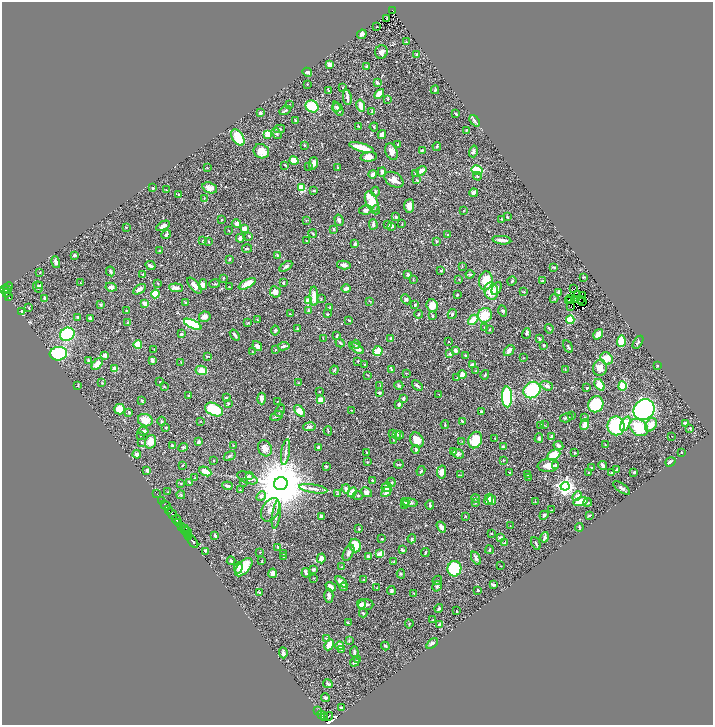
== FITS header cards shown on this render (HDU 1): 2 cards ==
NAXIS1  =                 1421
NAXIS2  =                 1445

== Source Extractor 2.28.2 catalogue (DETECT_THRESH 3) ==
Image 1421 x 1445 px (HDU 1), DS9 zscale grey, zoomed out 1/2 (1 PNG px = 2 x 2 image px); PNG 715 x 727 px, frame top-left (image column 1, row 1445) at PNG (2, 2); each listed source drawn as its Kron ellipse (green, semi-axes under 4 px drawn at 4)
Background 0.552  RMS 0.021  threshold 0.0632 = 3 sigma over >= 5 px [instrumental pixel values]
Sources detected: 587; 37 cannot appear on this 1/2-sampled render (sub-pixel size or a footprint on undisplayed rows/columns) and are neither listed nor drawn; of the other 550, the 500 brightest by FLUX_AUTO listed and drawn (50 fainter detections omitted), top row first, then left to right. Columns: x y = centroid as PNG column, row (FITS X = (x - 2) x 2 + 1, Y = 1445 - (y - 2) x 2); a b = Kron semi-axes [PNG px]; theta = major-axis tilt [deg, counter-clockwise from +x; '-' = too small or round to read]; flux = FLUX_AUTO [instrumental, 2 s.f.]
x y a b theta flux
392 11 3 2 - 110
387 18 3 2 - 3.1
377 27 2 2 - 3.7
362 34 5 4 - 9.5
406 42 3 2 - 3.1
381 52 7 6 - 16
417 54 4 3 - 5.6
330 64 4 4 - 17
367 67 3 2 - 6.2
307 72 5 3 - 11
377 83 4 3 - 7.3
307 84 2 2 - 1.9
343 87 3 2 - 2
435 90 4 3 - 5.1
329 91 3 3 - 3
379 94 6 3 46 62
347 97 8 2 -82 20
388 99 3 2 - 2.3
289 104 2 2 - 2.4
361 105 6 3 -76 33
312 106 7 5 -29 100
336 107 4 3 - 6.8
338 109 8 4 -62 16
285 110 6 3 29 4.9
372 111 4 2 - 3.3
260 113 2 2 - 12
456 114 4 2 - 4.5
296 121 3 2 - 5.6
475 121 6 4 -50 8.1
358 126 3 2 - 2.3
374 127 4 3 - 4.1
279 129 6 4 10 6
466 130 2 2 - 4.3
276 133 6 3 -57 8.6
268 134 4 3 - 64
382 134 4 3 - 26
238 138 9 5 -56 72
398 144 2 2 - 3.4
304 145 2 2 - 3
437 146 4 2 - 3.9
361 147 12 4 -16 69
422 150 3 2 - 4.3
261 151 8 7 - 44
473 151 6 4 75 8.6
391 152 9 6 -67 21
369 157 8 4 6 30
294 160 5 4 - 47
313 163 6 4 78 19
285 165 3 1 - 2.9
309 166 3 3 - 2.3
207 168 3 2 - 2.4
338 168 4 3 - 3.6
477 170 6 4 -11 110
421 171 5 3 - 25
382 172 5 3 - 9
415 173 3 2 - 2.7
373 174 4 3 - 17
477 176 4 4 - 5.2
394 180 10 7 -30 31
417 180 4 3 - 4.3
153 188 3 3 - 4.2
210 188 8 5 -18 29
302 188 4 4 - 81
166 190 3 2 - 2.2
314 190 3 2 - 4.1
375 192 5 3 - 6.1
474 193 4 3 - 27
179 194 3 2 - 2
204 198 3 2 - 1.8
372 201 11 6 -69 91
409 206 7 5 87 24
366 210 7 4 9 13
376 210 4 3 - 5.7
464 210 2 2 - 3
396 217 4 4 - 5.1
507 217 3 2 - 3.3
501 219 3 2 - 2.8
221 220 3 2 - 2
339 220 6 3 -73 9.5
306 221 3 2 - 2.3
236 224 5 4 - 18
373 224 5 3 - 13
402 224 3 2 - 2.2
388 225 4 4 - 5.5
163 226 7 3 31 23
392 226 3 3 - 14
126 227 3 2 - 3.3
244 229 4 3 - 36
334 229 2 2 - 5.1
229 230 2 2 - 1.9
313 234 4 3 - 3.5
448 234 2 2 - 2
166 235 5 3 - 7.9
249 236 3 2 - 3.9
240 238 4 3 - 17
502 240 9 3 -6 26
203 241 4 3 - 3.7
307 241 3 2 - 2.7
436 241 4 3 - 4.9
209 242 3 2 - 3
355 244 3 2 - 13
247 249 5 2 - 4.4
159 251 3 2 - 7.1
74 255 4 3 - 7
277 255 4 3 - 2.4
229 259 3 2 - 2.8
56 262 6 3 -76 12
150 265 5 2 - 13
344 265 7 3 -12 17
286 266 7 3 33 9.3
462 266 3 2 - 2.4
554 267 3 2 - 2.8
110 271 5 3 - 6.7
441 271 3 2 - 4.4
40 273 2 2 - 2.6
143 274 3 2 - 2.6
470 274 4 2 - 6.3
408 275 3 2 - 8.6
584 277 4 2 - 4
223 278 3 2 - 3.3
413 279 3 2 - 2.2
459 279 3 2 - 2.5
486 281 9 7 82 66
512 281 5 2 - 5
542 281 3 2 - 2.7
80 283 3 2 - 2
158 283 3 2 - 2.2
283 283 3 2 - 5.3
214 284 5 3 - 4.6
247 284 9 4 28 44
40 285 4 3 - 3.5
203 285 5 4 - 23
194 286 9 4 -50 22
8 287 6 3 48 160
38 287 5 5 - 8.7
111 287 6 4 -10 16
229 287 4 2 - 2.1
176 288 7 3 -6 18
346 288 5 3 - 13
497 288 7 4 63 19
139 289 7 3 34 22
574 289 2 1 - 2.4
4 290 2 2 - 190
7 290 4 2 - 130
491 291 9 6 -76 65
524 291 4 3 - 3.2
275 292 6 5 - 23
559 292 3 3 - 13
7 293 4 1 - 110
155 294 4 3 - 96
577 294 3 1 - 2.3
457 295 2 2 - 5
8 296 4 2 - 63
314 296 10 4 -90 36
583 296 2 1 - 2.1
45 298 3 3 - 21
554 298 4 3 - 3.6
571 298 2 1 - 2.1
321 299 4 2 - 2.7
406 299 5 4 - 5.8
575 299 2 1 - 2.1
581 299 2 1 - 2.4
308 301 3 3 - 100
370 301 3 2 - 2.1
568 301 3 2 - 2.6
185 302 3 2 - 3.4
583 302 2 1 - 2
145 304 4 3 - 30
100 305 3 3 - 4.9
415 305 3 2 - 6.1
432 306 6 5 - 48
571 306 2 1 - 2.1
29 308 3 2 - 2.4
330 308 3 2 - 2.1
126 310 3 2 - 3.2
309 310 3 2 - 4.8
503 311 5 4 - 6.5
22 312 3 2 - 14
290 314 3 2 - 1.9
327 314 3 2 - 3.1
418 314 4 3 - 5.3
452 314 5 3 - 7
433 315 3 2 - 5.2
485 315 7 6 - 83
78 317 4 3 - 3.1
205 317 6 5 - 18
90 318 4 4 - 8
257 320 2 2 - 2
349 320 2 2 - 5.6
473 320 6 4 42 50
570 320 4 3 - 140
128 323 4 3 - 3.4
248 323 3 3 - 2.9
193 324 9 4 -25 340
484 327 3 2 - 2.5
297 329 3 2 - 2.5
549 329 4 2 - 4.3
275 330 5 4 - 4.7
489 330 2 2 - 2
526 333 5 3 - 6.6
67 334 7 6 - 220
181 334 2 2 - 12
598 334 6 4 56 35
235 335 6 3 -52 9.6
337 336 3 2 - 3.8
323 338 3 2 - 1.9
391 338 3 3 - 2.9
539 339 4 3 - 6.4
449 341 2 2 - 4.3
621 341 6 4 87 110
638 342 7 3 58 5.9
340 343 5 3 - 4.6
356 344 4 3 - 4.9
138 345 4 4 - 67
544 345 3 3 - 6.1
257 346 5 3 - 25
284 346 6 2 8 8.4
568 347 7 3 -61 5.5
357 348 8 3 -33 22
154 349 3 2 - 1.8
276 350 2 2 - 2.9
455 350 4 3 - 16
378 351 5 4 - 44
509 351 6 3 50 17
252 352 3 2 - 2
58 354 8 6 7 560
450 354 3 3 - 8.6
104 355 4 3 - 13
465 355 3 2 - 3.3
207 356 3 2 - 2.7
523 358 2 2 - 1.7
606 358 6 5 - 67
89 360 2 2 - 11
152 360 4 2 - 13
358 361 3 2 - 3.1
181 362 3 2 - 1.7
97 364 7 4 47 36
365 365 2 2 - 6.1
472 365 4 2 - 14
657 365 3 2 - 2.2
600 368 8 7 - 35
115 369 3 3 - 28
391 369 3 2 - 3.9
565 369 2 2 - 2.1
201 370 6 4 -10 34
334 370 4 3 - 4.6
476 371 3 2 - 2.6
406 373 4 2 - 1.8
462 374 4 3 - 25
368 375 3 2 - 2.3
485 375 5 2 - 4.5
457 378 2 2 - 2.1
160 382 3 2 - 2.4
102 383 3 2 - 2
298 383 2 2 - 1.9
399 385 4 4 - 6
600 385 6 4 -55 74
78 386 3 3 - 2.5
380 386 2 2 - 1.7
417 386 6 3 -43 7.6
547 386 6 4 -18 15
622 386 5 4 - 73
164 387 3 2 - 2.5
587 388 3 2 - 4.1
532 390 9 7 40 210
320 391 2 2 - 2
380 393 3 3 - 8
439 394 2 1 - 1.8
188 396 4 3 - 3.5
507 397 10 5 -88 340
226 398 3 2 - 9
262 399 6 3 -86 17
403 399 4 3 - 9.4
142 400 3 3 - 2.9
321 400 3 3 - 55
277 401 3 2 - 2.7
228 403 3 3 - 4.4
399 404 3 3 - 11
596 404 8 7 - 180
120 409 5 5 - 76
214 410 9 6 -26 130
351 410 2 2 - 2.6
644 410 11 10 - 1100
280 411 6 3 65 5.4
299 411 7 4 -51 34
481 411 2 2 - 5.8
129 412 3 2 - 4.3
277 416 7 3 26 7.5
572 416 2 2 - 2.1
585 417 3 2 - 2.9
566 418 6 2 15 8.4
145 420 7 6 - 49
162 421 4 3 - 6.8
462 421 4 2 - 3.9
200 422 3 2 - 1.7
686 423 4 2 - 15
445 424 4 2 - 3.2
625 424 8 4 64 72
540 425 4 2 - 2.3
544 425 3 2 - 2
585 425 5 3 - 41
651 425 7 5 57 51
616 426 9 8 - 240
166 427 2 2 - 5.5
309 427 6 4 9 8.7
639 428 10 7 -38 160
690 428 2 2 - 3.7
143 431 5 3 - 13
328 431 4 3 - 4.4
392 434 3 3 - 3.4
397 434 3 3 - 7.8
400 435 4 3 - 5.3
140 436 3 2 - 2.1
552 436 3 3 - 7.5
671 436 2 1 - 3.4
495 438 3 2 - 1.9
539 438 5 3 - 5.9
393 440 3 3 - 2.7
417 440 8 6 -54 42
475 440 8 6 66 100
462 441 3 2 - 1.7
150 442 7 5 71 43
199 442 3 2 - 9.4
142 443 3 3 - 4.4
605 444 2 1 - 1.7
233 445 2 2 - 2.1
558 445 5 3 - 9.5
172 446 3 3 - 5.2
183 447 5 3 - 4
319 447 3 2 - 10
503 447 4 3 - 7.1
265 448 8 6 -63 27
416 449 4 3 - 8.8
454 451 3 3 - 9.5
286 452 13 3 81 14
366 452 2 1 - 1.8
682 452 2 2 - 2
575 453 3 3 - 5.1
137 454 4 3 - 18
458 454 6 4 -25 9.2
554 455 7 5 27 86
230 456 6 3 34 5.9
503 460 3 2 - 1.7
213 461 3 2 - 3.5
367 462 3 2 - 2.4
670 462 5 3 - 9.2
399 464 5 2 - 3.9
182 465 3 2 - 2.3
556 465 3 3 - 7
603 465 5 3 - 26
326 466 3 2 - 3.8
548 466 10 6 3 43
592 467 3 2 - 3.1
617 469 3 2 - 4.7
147 471 3 3 - 12
205 471 6 3 -27 48
421 471 5 3 - 6.5
442 472 6 4 80 30
510 472 3 2 - 3.2
634 472 3 2 - 4.7
588 473 2 2 - 2.3
611 473 3 2 - 3.9
461 475 3 2 - 1.7
528 475 4 3 - 3.8
249 476 3 3 - 6.3
528 477 3 3 - 2.6
195 478 3 2 - 2.8
247 478 11 5 -22 23
372 480 3 3 - 5.2
189 482 4 3 - 5.8
243 482 2 2 - 2.1
391 482 5 4 - 5.6
181 483 2 2 - 2.1
281 484 7 6 - 32000
227 486 5 3 - 10
565 486 4 4 - 1600
387 487 5 5 - 55
622 488 10 4 -36 10
313 489 14 3 -9 17
346 489 4 3 - 10
240 490 3 2 - 2.9
168 492 3 3 - 2.7
352 492 5 4 - 45
366 492 6 4 -31 14
386 492 6 3 49 19
157 494 2 1 - 24
337 494 4 3 - 4
181 495 4 3 - 4.1
358 495 5 4 - 7.1
261 496 5 4 - 16
577 496 5 3 - 16
475 498 4 4 - 6
489 499 6 4 63 25
492 500 5 4 - 20
162 501 4 2 - 110
580 501 7 3 15 88
405 502 4 3 - 6.9
535 502 4 3 - 2.5
410 503 7 4 -9 8.5
475 503 3 3 - 3
588 503 4 3 - 5
405 504 4 2 - 3.7
166 505 5 2 - 430
430 505 4 2 - 6.3
168 509 2 2 - 230
270 510 13 8 61 33
551 510 2 2 - 1.8
172 514 6 2 -57 1100
276 515 14 4 82 17
544 515 5 4 - 7.5
589 515 3 1 - 3.6
321 516 3 3 - 9.1
466 516 3 2 - 2.5
176 519 4 2 - 370
178 523 4 1 - 200
181 526 2 2 - 220
510 526 2 2 - 1.7
441 527 6 3 -57 18
579 527 4 2 - 5.1
184 529 4 1 - 170
359 529 3 2 - 4.4
186 531 5 2 - 100
491 533 2 2 - 2.2
187 535 2 2 - 200
215 536 3 2 - 7.7
189 537 3 2 - 270
500 537 4 2 - 7.5
545 537 5 3 - 14
382 539 2 2 - 4.2
412 539 4 3 - 5.7
193 541 8 2 -55 860
504 543 3 2 - 2.5
536 543 7 2 -65 5.2
355 545 7 5 -75 74
278 547 3 2 - 3.5
402 550 4 2 - 4.8
489 550 4 2 - 6.1
205 551 3 2 - 6.7
260 552 2 2 - 2.3
283 553 2 2 - 2.8
348 553 9 4 62 13
425 553 4 2 - 4.3
380 554 4 3 - 40
283 557 2 2 - 2.1
368 557 4 3 - 13
321 558 5 3 - 16
476 558 7 3 -61 10
231 561 4 3 - 6.9
262 561 4 1 - 1.7
394 562 4 3 - 3.4
501 566 3 2 - 1.6
244 567 11 6 47 65
342 567 3 3 - 2.3
238 568 5 4 - 12
313 569 4 3 - 7.5
454 569 8 7 - 300
273 573 4 4 - 18
306 573 4 2 - 18
401 574 4 3 - 4.3
314 578 3 2 - 2.4
364 580 3 2 - 3.2
437 580 5 2 - 3.2
341 582 7 3 -38 40
493 585 4 2 - 11
437 586 5 4 - 6.4
331 587 5 3 - 28
344 587 4 3 - 4.6
377 588 3 2 - 2.1
478 590 2 2 - 8.3
391 591 4 3 - 10
259 592 4 3 - 3.3
414 593 3 2 - 2.1
329 596 7 4 90 16
361 604 4 4 - 19
366 605 8 5 3 11
439 608 5 3 - 6.6
456 611 2 2 - 3
363 613 4 3 - 6.3
433 620 2 2 - 3.5
348 623 4 2 - 4.9
409 624 4 2 - 3.2
440 625 3 3 - 19
326 639 4 2 - 3.4
349 641 4 3 - 3
432 644 6 4 37 10
329 645 6 3 64 56
340 646 4 4 - 29
385 646 4 2 - 4.9
342 650 4 4 - 6
354 652 5 3 - 8.1
283 653 5 3 - 12
358 660 4 3 - 6
355 662 5 3 - 12
328 684 5 2 - 5.5
326 698 4 3 - 6.2
341 708 3 2 - 7
318 711 2 1 - 61
322 715 6 4 -19 1400
328 717 5 2 - 520
325 718 3 2 - 540
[50 fainter detections neither listed nor drawn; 37 sub-pixel or undisplayed-footprint detections neither listed nor drawn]